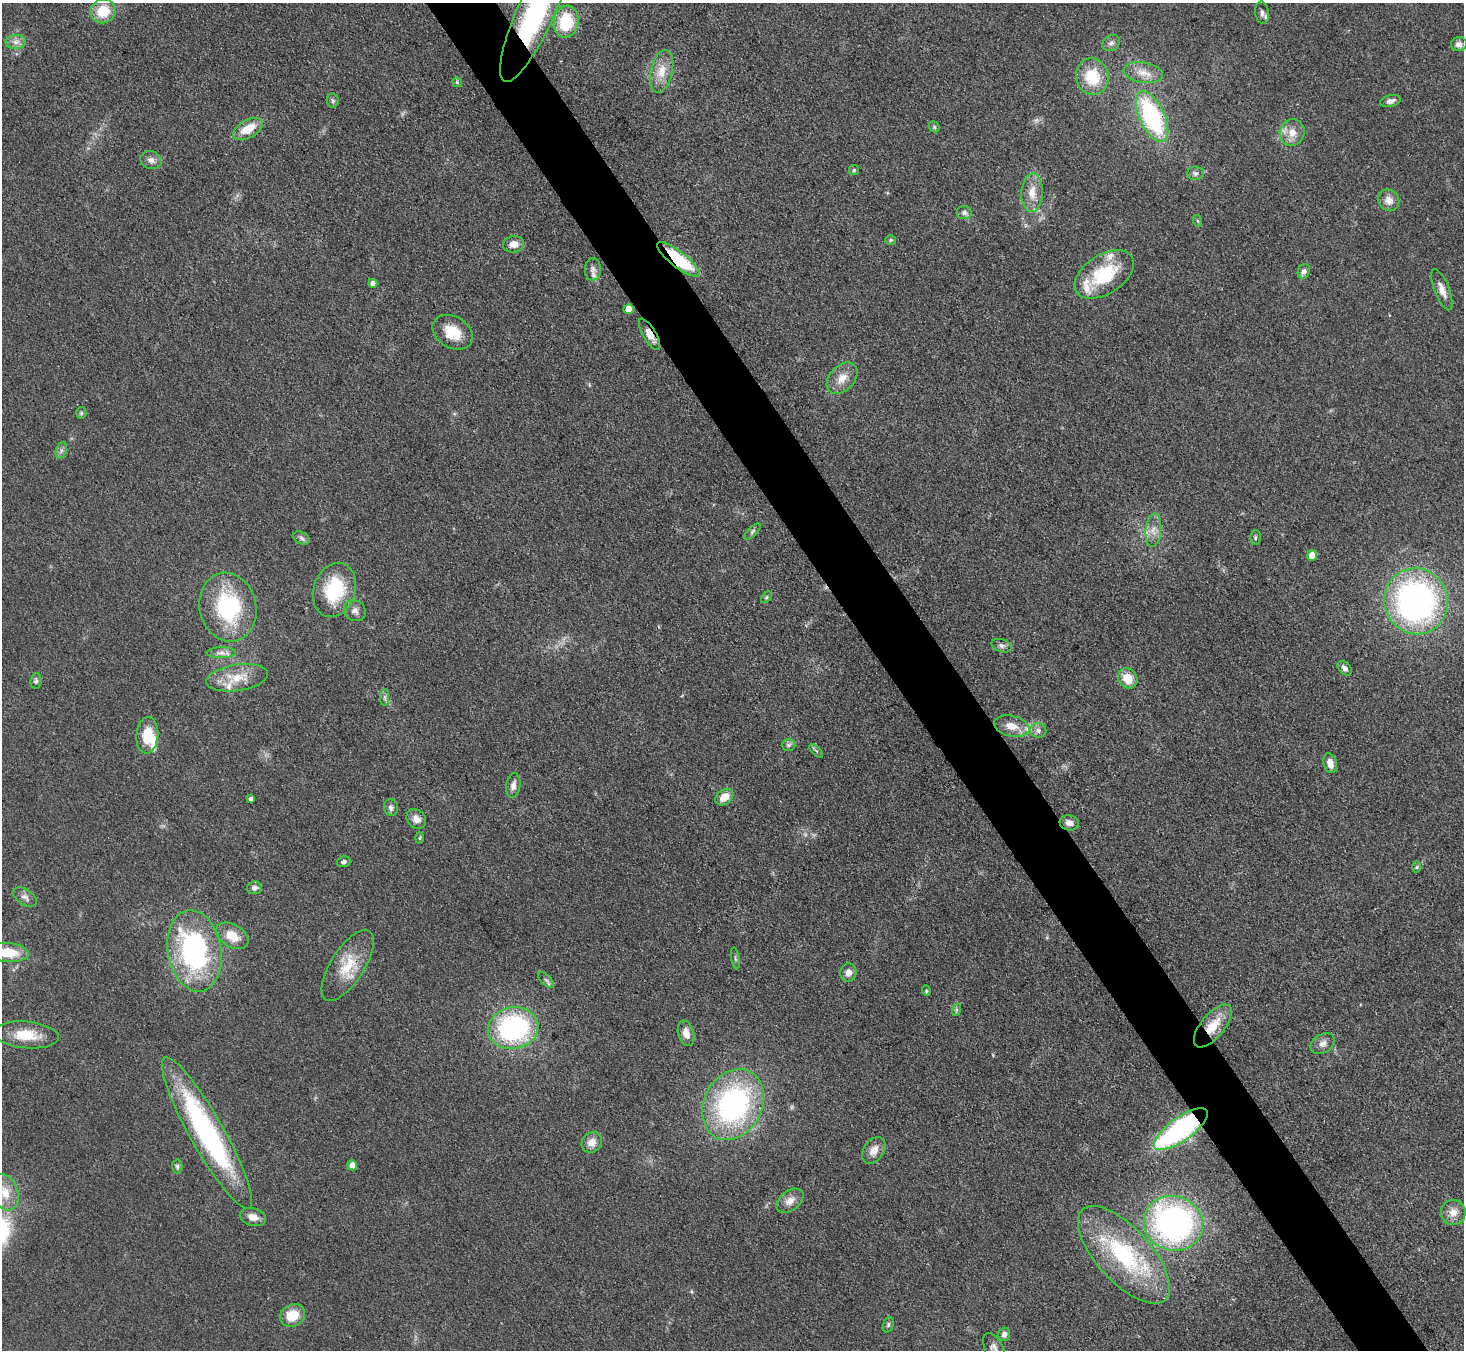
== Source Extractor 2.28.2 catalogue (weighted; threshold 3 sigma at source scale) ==
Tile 6 of 4 x 4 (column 2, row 2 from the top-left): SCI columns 1464-2925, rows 2993-4340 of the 5852 x 5845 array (HDU 1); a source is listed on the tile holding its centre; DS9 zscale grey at full resolution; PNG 1466 x 1352 px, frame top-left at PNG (2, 3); each listed source drawn as its Kron ellipse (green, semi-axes under 4 px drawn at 4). Shown black and unused: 5% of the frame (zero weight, under 3 of 4 exposures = <1% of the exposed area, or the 3 px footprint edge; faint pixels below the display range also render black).
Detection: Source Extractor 2.28.2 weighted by HDU 2 'WHT'; one run over the whole footprint, this tile lists its part. Background 0.0759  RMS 0.0066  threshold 0.0299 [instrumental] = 3 sigma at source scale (4.5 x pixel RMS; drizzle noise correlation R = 1.50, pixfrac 1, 0.05/0.05 arcsec/px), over >= 5 px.
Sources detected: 108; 1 too faint to see at this stretch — neither listed nor drawn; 4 inside a brighter listed object's ellipse — not listed separately; the other 103 listed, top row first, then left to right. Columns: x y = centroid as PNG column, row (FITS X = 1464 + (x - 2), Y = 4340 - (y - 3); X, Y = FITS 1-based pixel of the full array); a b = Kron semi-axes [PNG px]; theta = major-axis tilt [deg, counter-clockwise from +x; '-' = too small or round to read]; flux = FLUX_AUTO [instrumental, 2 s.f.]
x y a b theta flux
103 11 13 12 - 17
536 11 77 18 66 120
1262 13 11 7 -81 2.7
566 22 16 12 81 29
16 42 10 7 2 3.6
1111 43 9 7 36 2.5
1459 44 8 7 - 3.6
662 71 22 11 77 11
1143 73 20 10 -9 8.8
1092 77 18 16 -79 24
457 82 4 4 - 1
333 101 7 6 - 1.5
1390 101 10 6 14 2.7
1152 117 27 12 -65 88
934 127 6 5 - 1.1
248 129 16 9 30 13
1292 132 13 12 - 8.4
151 160 11 8 -18 3.4
854 170 5 5 - 1
1195 173 8 7 - 2.3
1032 193 19 10 87 9.6
1389 200 11 10 - 5.5
964 213 7 6 - 2.2
1198 221 6 4 -70 0.8
891 240 5 4 - 0.92
514 244 10 8 8 6.5
678 259 26 8 -38 50
593 269 11 8 89 3.4
1304 271 7 6 - 2.5
1104 274 33 19 33 41
373 283 5 4 - 3.3
1442 290 22 7 -68 5.9
629 309 5 5 - 8.2
453 332 22 15 -30 16
649 334 18 6 -60 7.4
842 378 18 12 46 8.4
81 413 6 5 - 1.2
61 450 8 5 71 2
1153 530 17 8 86 6.2
752 531 10 4 45 1.6
302 538 9 5 -28 2
1255 538 7 5 88 1.2
1312 555 5 5 - 9.5
334 590 28 21 72 40
766 597 7 4 47 1.2
1416 601 33 31 -70 220
228 607 35 28 -76 65
355 611 11 10 - 3.8
1002 646 10 6 -16 2.2
221 653 14 5 1 3.4
1345 668 8 5 -47 2.7
237 678 31 13 9 16
1128 678 10 9 - 11
36 681 8 5 83 1.5
385 697 8 4 -90 1.7
1012 726 18 10 -13 9.2
1038 731 8 7 - 2.8
147 735 18 11 85 17
788 745 7 6 - 1.7
816 751 9 3 -44 1.2
1330 763 10 6 -75 5.7
513 785 12 7 81 3.7
724 797 10 7 39 8.8
251 799 4 4 - 1.9
391 808 8 7 - 2.3
416 819 11 9 -45 4.9
1069 823 10 7 -13 3.9
420 838 6 4 88 0.89
344 862 7 5 22 1.6
1417 867 6 4 88 0.82
254 888 7 6 - 2.7
25 897 13 7 -31 3.1
232 936 18 11 -31 12
195 951 41 27 -81 130
7 952 22 9 -5 19
735 958 11 3 -80 1.2
348 965 41 16 58 22
848 973 9 8 - 4.2
546 980 10 5 -45 1.8
926 991 5 4 - 0.84
956 1010 6 4 72 1.1
1213 1026 26 12 50 16
513 1028 25 21 11 110
686 1033 13 8 -74 6.1
26 1035 33 13 -5 17
1323 1044 13 9 31 4.1
733 1105 37 29 62 140
1181 1129 32 11 35 140
207 1133 86 17 -60 140
592 1142 11 9 47 6.2
874 1150 14 10 56 6.5
352 1165 5 5 - 5.2
177 1166 7 5 -88 1.5
5 1192 19 13 -70 12
790 1201 15 10 38 5.8
1453 1212 12 12 - 6.3
253 1217 13 8 -14 6.2
1173 1223 30 27 -19 190
1124 1255 61 27 -48 78
292 1315 13 11 29 15
888 1325 8 5 72 1.3
1004 1334 7 5 74 2.9
994 1348 16 9 -64 4
Overlapping masked pixels (flux is a lower limit): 7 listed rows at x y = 536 11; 1152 117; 678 259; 629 309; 649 334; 1213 1026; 1181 1129
Isophote crosses this tile's border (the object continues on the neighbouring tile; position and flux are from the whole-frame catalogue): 3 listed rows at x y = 536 11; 7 952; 994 1348